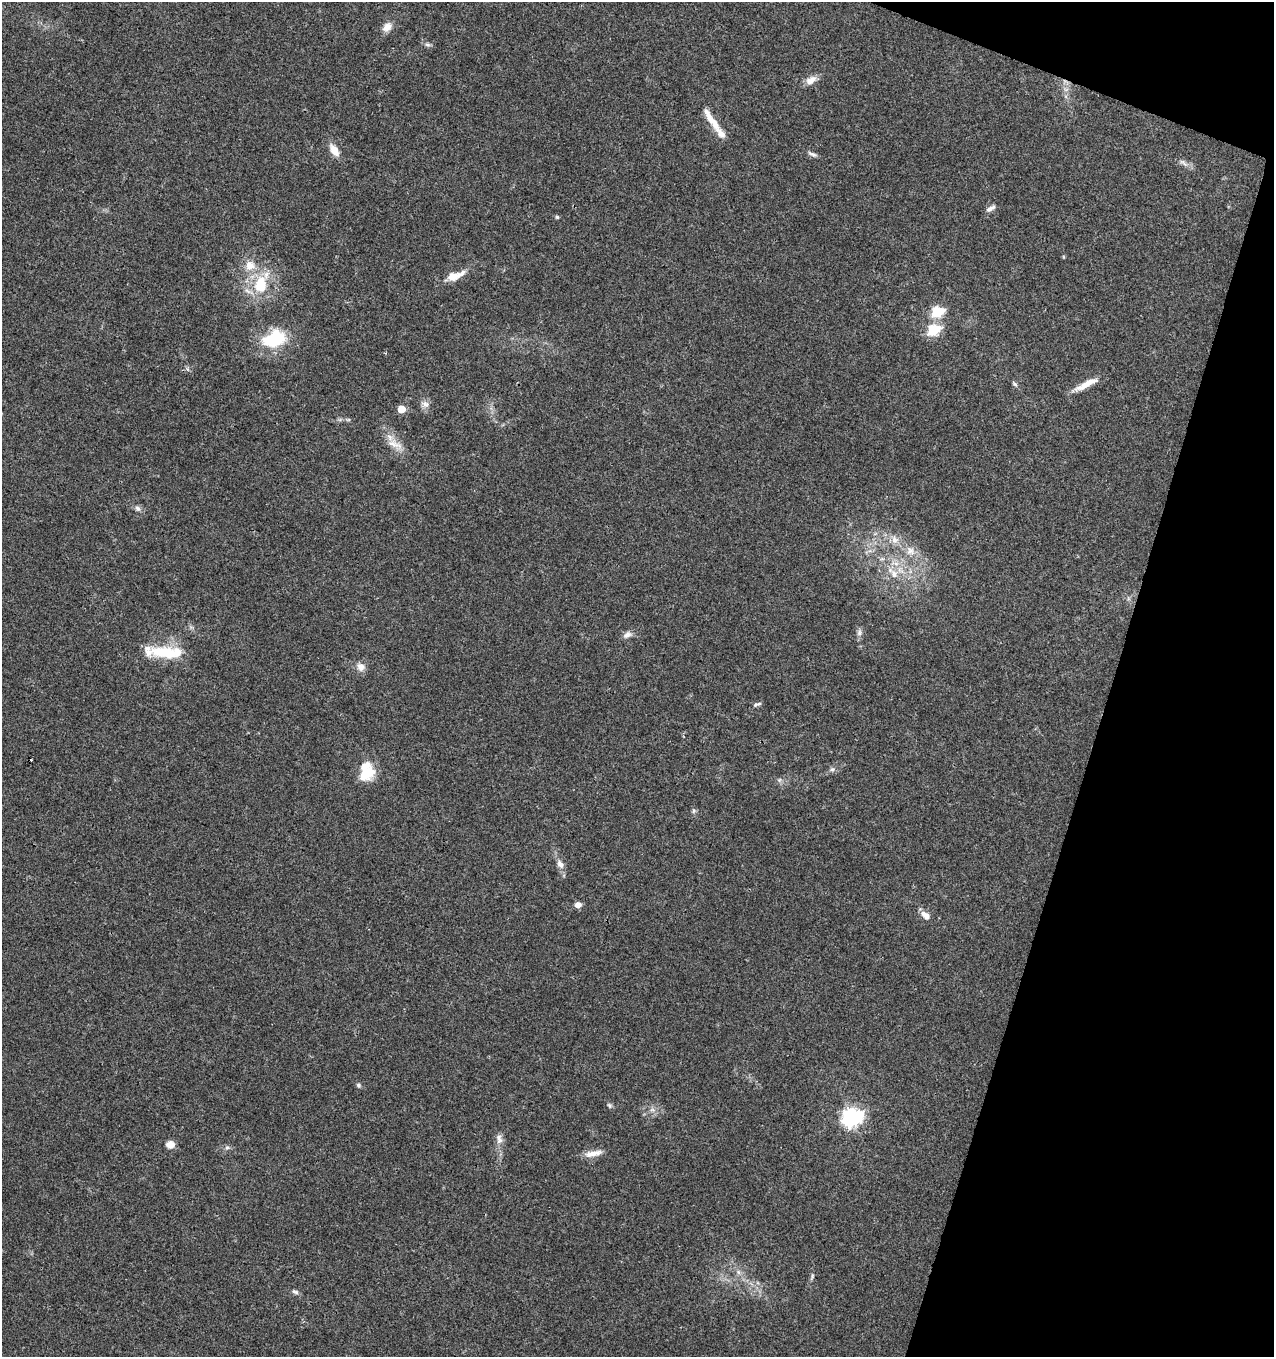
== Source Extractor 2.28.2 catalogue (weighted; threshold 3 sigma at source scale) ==
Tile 8 of 4 x 4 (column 4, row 2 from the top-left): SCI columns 4029-5300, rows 2720-4074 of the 5579 x 5430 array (HDU 1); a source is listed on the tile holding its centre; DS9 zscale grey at full resolution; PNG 1276 x 1359 px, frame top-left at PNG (2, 2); no overlay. Shown black and unused: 15% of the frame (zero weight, under 3 of 4 exposures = <1% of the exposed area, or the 3 px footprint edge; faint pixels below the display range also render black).
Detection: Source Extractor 2.28.2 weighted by HDU 2 'WHT'; one run over the whole footprint, this tile lists its part. Background 0.0419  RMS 0.0035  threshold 0.0157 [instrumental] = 3 sigma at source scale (4.5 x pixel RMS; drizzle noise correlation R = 1.50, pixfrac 1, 0.0396/0.0396 arcsec/px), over >= 5 px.
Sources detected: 53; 1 cosmic-ray / hot-pixel residue — not listed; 3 inside a brighter listed object's ellipse — not listed separately; the other 49 listed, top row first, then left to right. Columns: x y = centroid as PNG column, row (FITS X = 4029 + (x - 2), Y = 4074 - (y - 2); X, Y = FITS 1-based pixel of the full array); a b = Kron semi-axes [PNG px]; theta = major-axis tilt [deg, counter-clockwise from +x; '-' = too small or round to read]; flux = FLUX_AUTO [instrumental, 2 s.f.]
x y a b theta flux
387 27 12 8 42 2.9
428 45 8 5 -7 0.86
811 80 16 9 32 2.8
1066 89 7 4 18 0.79
711 120 41 8 -55 5.9
334 150 15 8 -57 4.1
813 154 14 5 -24 1.2
1184 163 14 5 -39 1.5
990 208 13 6 30 1.4
557 217 4 4 - 0.59
250 265 14 14 - 5
455 276 24 9 19 5.1
260 285 22 16 81 13
937 312 6 6 - 28
933 330 7 6 - 32
274 339 27 17 21 19
1014 384 8 5 -45 0.73
1086 384 33 7 27 5.1
425 404 12 9 -34 1.9
401 409 5 5 - 6.3
348 420 6 4 18 0.48
395 444 25 10 -23 4.3
138 508 9 6 -44 1.2
895 540 12 10 -64 2.9
910 551 13 12 - 3.6
894 574 12 10 -78 3.8
859 632 10 6 84 1.3
627 635 11 8 36 1.7
167 652 42 13 -4 15
361 667 11 10 - 2.6
757 704 11 5 18 0.93
832 769 7 6 - 0.93
367 774 18 12 40 9.4
779 780 6 5 - 0.67
693 811 8 4 -83 0.68
560 864 12 8 -58 2.1
578 905 6 5 - 2.5
926 916 12 7 -41 2.5
358 1085 6 5 - 0.72
609 1105 7 6 - 0.74
652 1110 7 4 0 0.89
852 1117 8 7 - 140
499 1139 15 8 -81 2.3
170 1145 9 8 - 2.7
227 1148 7 5 67 0.82
593 1153 25 8 10 3.4
738 1272 7 4 -88 0.86
812 1276 9 4 70 0.68
295 1292 10 5 -24 0.99